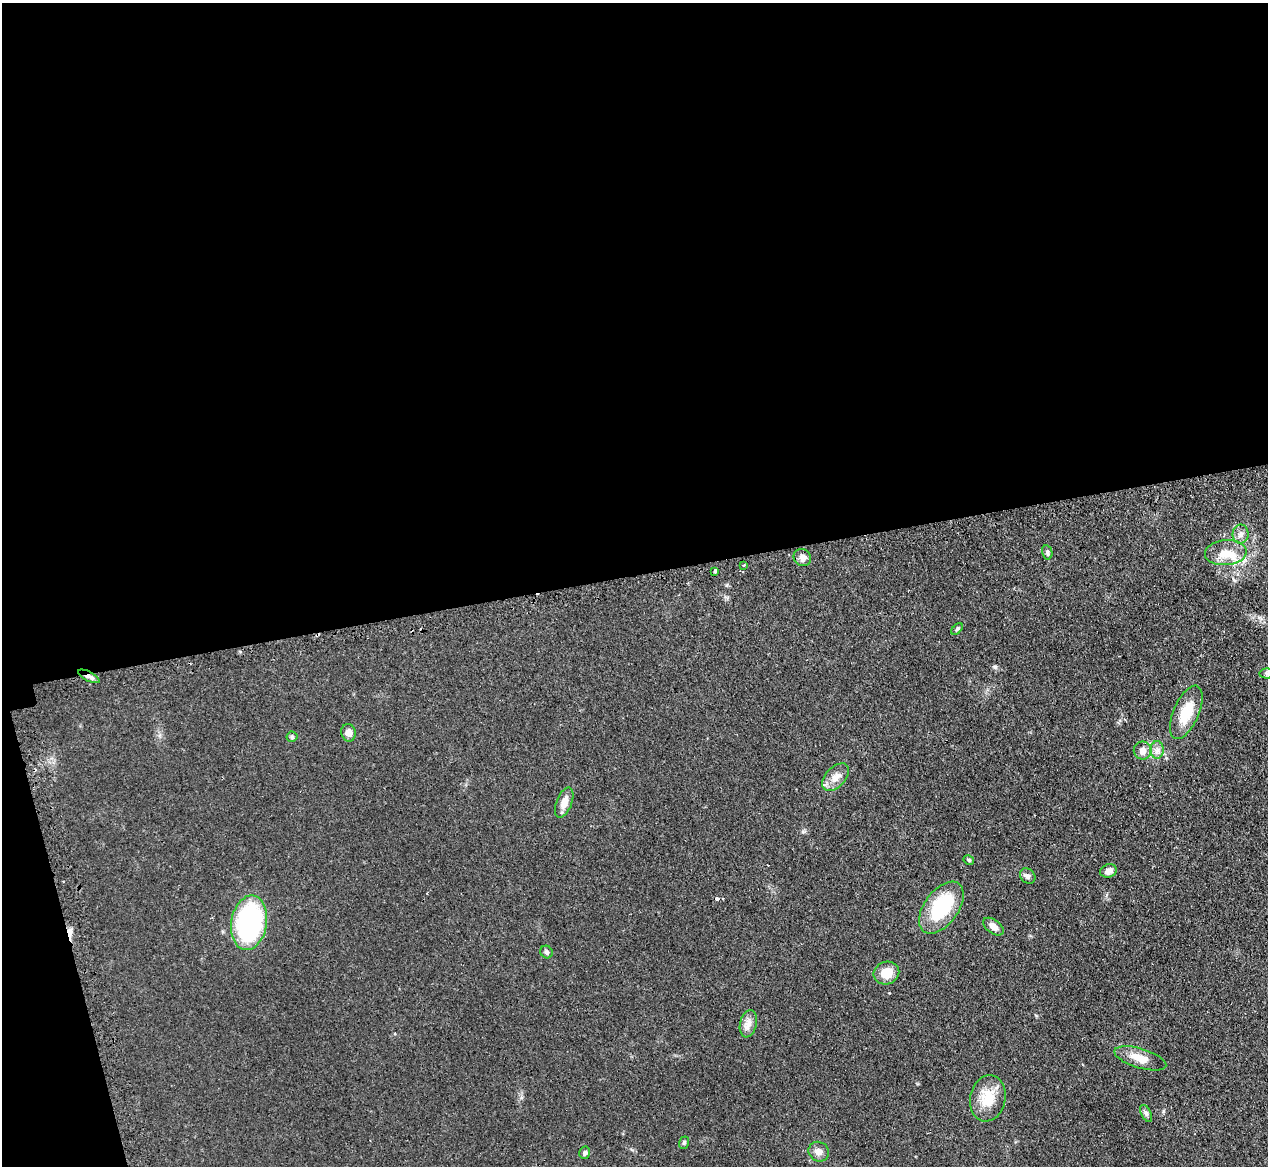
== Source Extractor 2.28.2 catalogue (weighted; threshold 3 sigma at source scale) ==
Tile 1 of 4 x 4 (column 1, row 1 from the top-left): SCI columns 35-1300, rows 3657-4820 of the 5131 x 5103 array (HDU 1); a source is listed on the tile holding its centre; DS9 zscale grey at full resolution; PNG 1270 x 1168 px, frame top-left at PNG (2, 3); each listed source drawn as its Kron ellipse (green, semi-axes under 4 px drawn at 4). Shown black and unused: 51% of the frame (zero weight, under 2 of 3 exposures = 4% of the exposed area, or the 3 px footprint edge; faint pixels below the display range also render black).
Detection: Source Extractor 2.28.2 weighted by HDU 2 'WHT'; one run over the whole footprint, this tile lists its part. Background 0.0864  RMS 0.0083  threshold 0.0374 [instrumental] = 3 sigma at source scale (4.5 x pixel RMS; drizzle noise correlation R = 1.50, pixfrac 1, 0.05/0.05 arcsec/px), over >= 5 px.
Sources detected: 35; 1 inside a brighter object's white glare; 3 cosmic-ray / hot-pixel residue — neither listed nor drawn; the other 31 listed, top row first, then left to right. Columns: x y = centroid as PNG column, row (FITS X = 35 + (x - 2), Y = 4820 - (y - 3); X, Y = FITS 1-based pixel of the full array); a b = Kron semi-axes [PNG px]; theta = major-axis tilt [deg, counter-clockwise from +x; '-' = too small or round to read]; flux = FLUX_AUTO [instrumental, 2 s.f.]
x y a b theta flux
1241 534 9 8 - 3.6
1047 552 7 5 -76 1.6
1226 553 21 12 5 13
802 558 9 8 - 3.7
743 565 3 3 - 2
715 571 3 3 - 2.2
957 629 7 4 46 1.2
1267 673 7 5 0 1.8
89 676 12 4 -26 2.8
1186 712 28 12 66 19
348 733 9 7 -78 4.5
292 737 5 5 - 1.1
1157 750 8 7 - 3.1
1143 751 9 9 - 4.2
836 777 16 10 47 6.7
564 802 16 7 69 7.4
969 860 5 4 - 1
1108 871 8 6 17 4.3
1028 876 8 7 - 2.5
941 908 30 17 53 48
249 923 27 18 81 140
993 927 12 6 -37 4.8
547 952 6 6 - 1.7
886 973 13 11 21 11
748 1024 14 8 77 5
1140 1058 27 9 -17 10
988 1098 23 17 78 18
1146 1113 9 5 -64 2
684 1143 6 5 - 1.1
819 1152 10 9 - 4.3
585 1153 6 5 - 1.7
Overlapping masked pixels (flux is a lower limit): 1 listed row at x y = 89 676
Isophote crosses this tile's border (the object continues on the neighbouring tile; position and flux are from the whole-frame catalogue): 1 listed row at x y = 1267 673